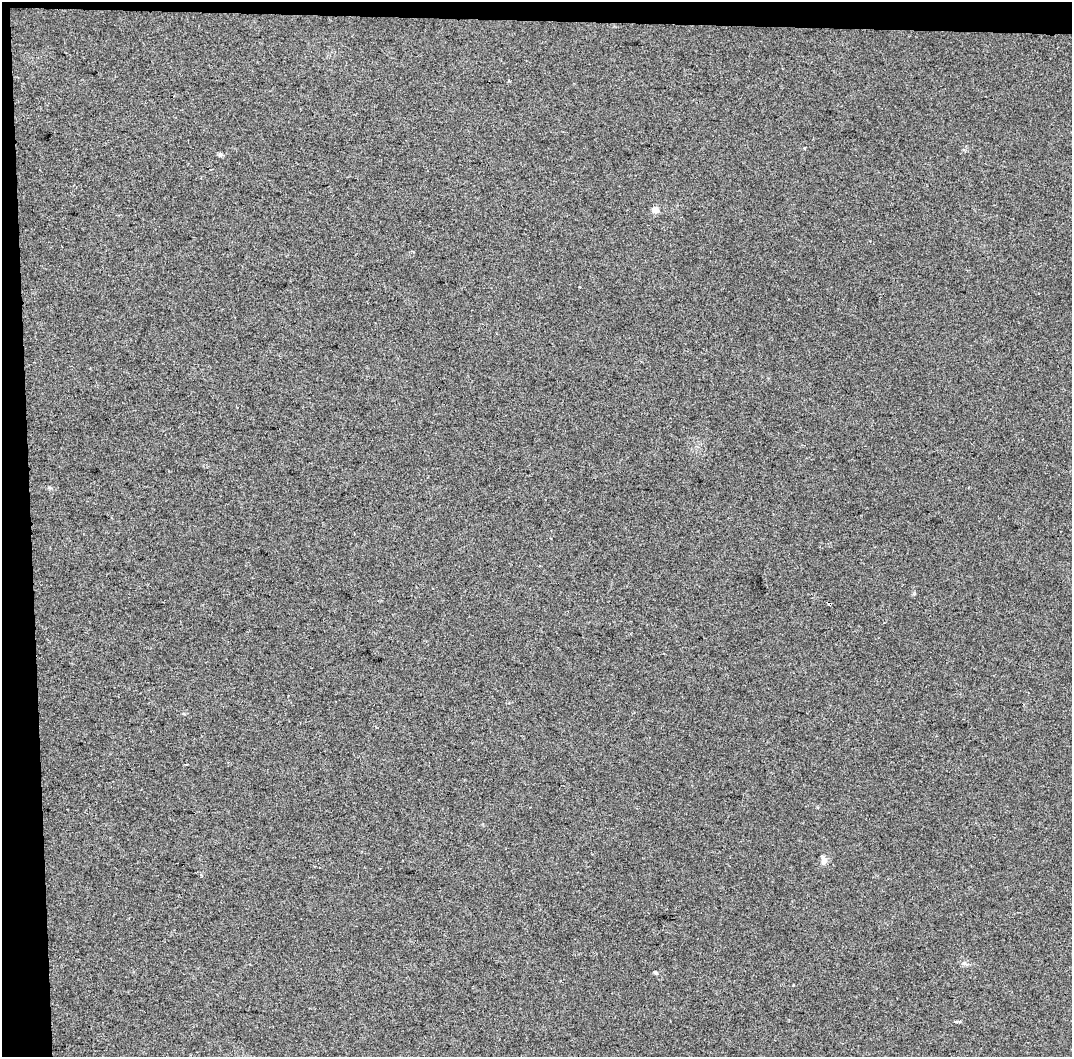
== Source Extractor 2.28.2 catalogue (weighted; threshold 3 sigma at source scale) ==
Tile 1 of 2 x 2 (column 1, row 1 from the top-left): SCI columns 44-1113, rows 1055-2109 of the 2224 x 2109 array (HDU 1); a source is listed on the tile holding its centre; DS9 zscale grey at full resolution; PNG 1074 x 1059 px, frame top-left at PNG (2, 2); no overlay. Shown black and unused: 5% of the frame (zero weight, under 2 of 3 exposures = <1% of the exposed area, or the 3 px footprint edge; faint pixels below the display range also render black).
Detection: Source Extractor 2.28.2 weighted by HDU 2 'WHT'; one run over the whole footprint, this tile lists its part. Background 0.12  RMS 0.016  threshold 0.0705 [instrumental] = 3 sigma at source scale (4.5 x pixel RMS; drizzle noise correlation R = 1.50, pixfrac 1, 0.0396/0.0396 arcsec/px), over >= 5 px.
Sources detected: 6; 1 cosmic-ray / hot-pixel residue — not listed; the other 5 listed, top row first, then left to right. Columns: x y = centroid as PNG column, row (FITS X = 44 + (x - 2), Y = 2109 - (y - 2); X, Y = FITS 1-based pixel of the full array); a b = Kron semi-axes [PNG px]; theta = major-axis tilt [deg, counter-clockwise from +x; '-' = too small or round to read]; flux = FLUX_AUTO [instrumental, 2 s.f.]
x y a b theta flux
220 154 7 4 -1 2.7
655 210 6 5 - 14
824 861 12 7 -89 7.2
201 875 4 3 - 1.6
656 973 5 4 - 2.6